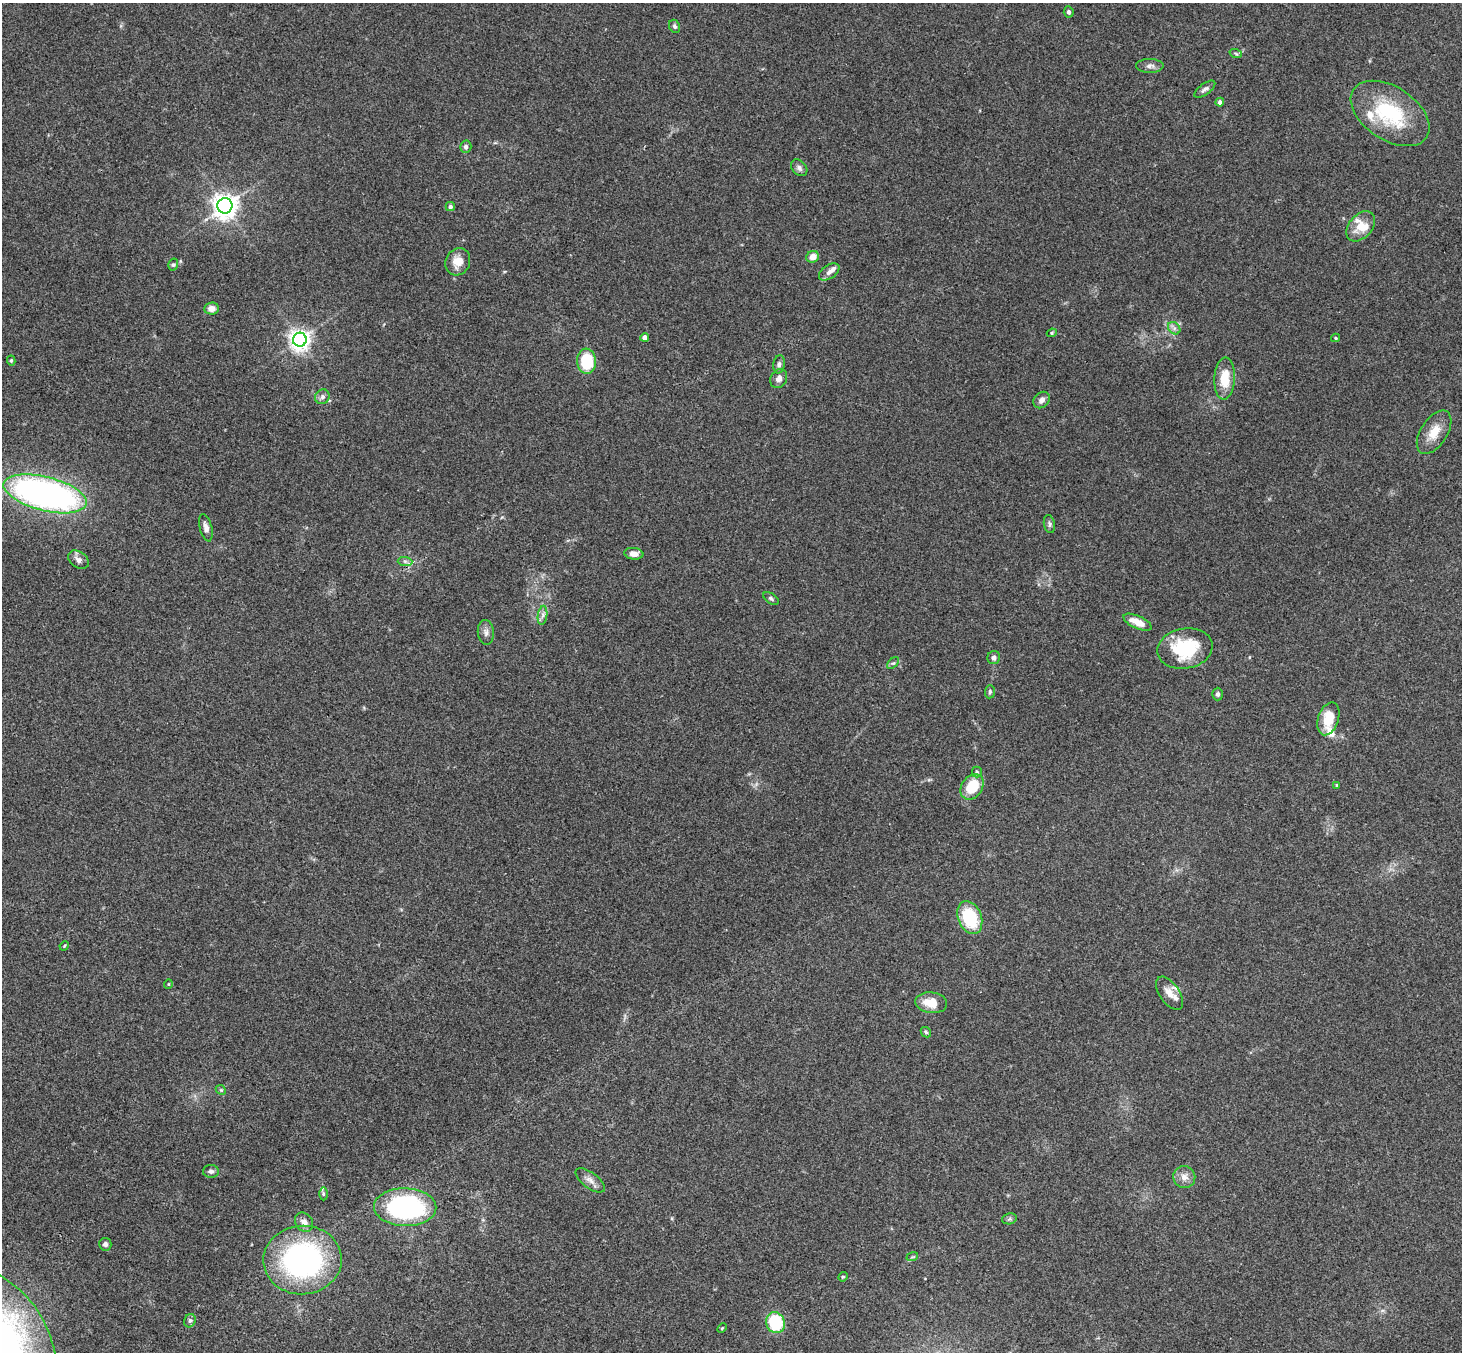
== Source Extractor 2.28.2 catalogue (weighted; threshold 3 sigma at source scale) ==
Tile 7 of 4 x 4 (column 3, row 2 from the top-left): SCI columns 2976-4435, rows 3033-4382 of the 5946 x 5927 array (HDU 1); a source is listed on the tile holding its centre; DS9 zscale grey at full resolution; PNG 1464 x 1354 px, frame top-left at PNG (2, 3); each listed source drawn as its Kron ellipse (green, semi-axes under 4 px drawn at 4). Shown black and unused: <1% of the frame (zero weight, under 3 of 4 exposures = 6% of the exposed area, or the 3 px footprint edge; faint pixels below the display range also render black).
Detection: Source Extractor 2.28.2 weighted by HDU 2 'WHT'; one run over the whole footprint, this tile lists its part. Background 0.208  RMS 0.0083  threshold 0.0373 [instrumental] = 3 sigma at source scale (4.5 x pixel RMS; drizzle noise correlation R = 1.50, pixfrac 1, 0.05/0.05 arcsec/px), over >= 5 px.
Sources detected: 77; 6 inside a brighter listed object's ellipse — not listed separately; the other 71 listed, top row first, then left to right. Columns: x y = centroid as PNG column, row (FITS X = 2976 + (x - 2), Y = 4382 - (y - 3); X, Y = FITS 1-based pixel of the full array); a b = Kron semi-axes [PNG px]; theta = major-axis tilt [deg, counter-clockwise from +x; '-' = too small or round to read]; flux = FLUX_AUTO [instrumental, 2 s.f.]
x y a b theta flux
1069 12 5 5 - 1.9
675 26 7 5 -65 1.9
1236 54 6 4 -20 1.3
1150 66 14 7 0 3.9
1205 89 12 5 36 3
1220 102 4 4 - 2.8
1390 113 44 26 -33 65
466 147 6 5 - 2.3
799 168 9 7 -47 2.9
225 206 7 7 - 790
450 206 4 4 - 1.8
1361 226 17 11 49 14
813 257 6 5 - 7.8
458 262 14 12 63 11
173 265 6 5 - 1.3
829 272 11 6 34 4
211 308 7 6 - 4.6
1174 328 7 5 -46 2.5
1052 333 5 4 - 0.99
645 337 4 4 - 5.3
1336 338 4 4 - 0.91
300 340 7 7 - 530
11 360 5 4 - 1.2
586 361 12 9 -84 34
779 364 9 6 81 2.6
779 378 10 8 60 4
1225 379 21 10 87 19
322 397 8 6 45 2.9
1042 400 9 7 46 3.7
1434 432 24 13 57 15
45 494 43 17 -14 330
1049 524 9 5 -79 2.2
206 528 14 6 -76 4.6
634 554 9 6 -7 6.1
78 560 11 8 -35 4.2
405 561 7 4 -1 2
771 598 8 5 -33 1.7
542 615 9 4 81 2.9
1137 622 15 6 -25 11
486 632 12 8 -84 3.9
1185 649 28 20 11 51
994 658 6 6 - 3.1
893 663 7 4 42 1.5
990 692 7 5 87 1.5
1218 694 6 5 - 2.1
1328 719 17 10 71 20
977 772 5 5 - 1.2
1337 785 4 4 - 0.77
972 787 14 10 54 25
970 918 17 11 -68 41
64 946 5 3 - 0.85
168 984 5 3 - 0.62
1170 993 19 9 -55 9.1
931 1003 16 10 -7 15
926 1032 6 4 -43 1.5
221 1090 5 4 - 1
211 1171 8 6 0 2.5
1184 1177 11 11 - 6.3
590 1180 17 7 -36 5.5
323 1194 6 4 -90 1.4
405 1207 31 19 -1 150
1009 1219 7 5 12 1.7
304 1222 10 8 -55 5.2
105 1244 6 6 - 2.3
912 1257 6 3 18 0.97
303 1260 39 34 5 180
843 1277 5 4 - 0.88
190 1321 7 5 67 2
776 1323 10 9 - 43
722 1328 5 3 - 0.88
3 1338 72 43 -59 250
Overlapping masked pixels (flux is a lower limit): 1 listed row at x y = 3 1338
Isophote crosses this tile's border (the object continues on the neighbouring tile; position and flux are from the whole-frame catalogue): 1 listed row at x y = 3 1338